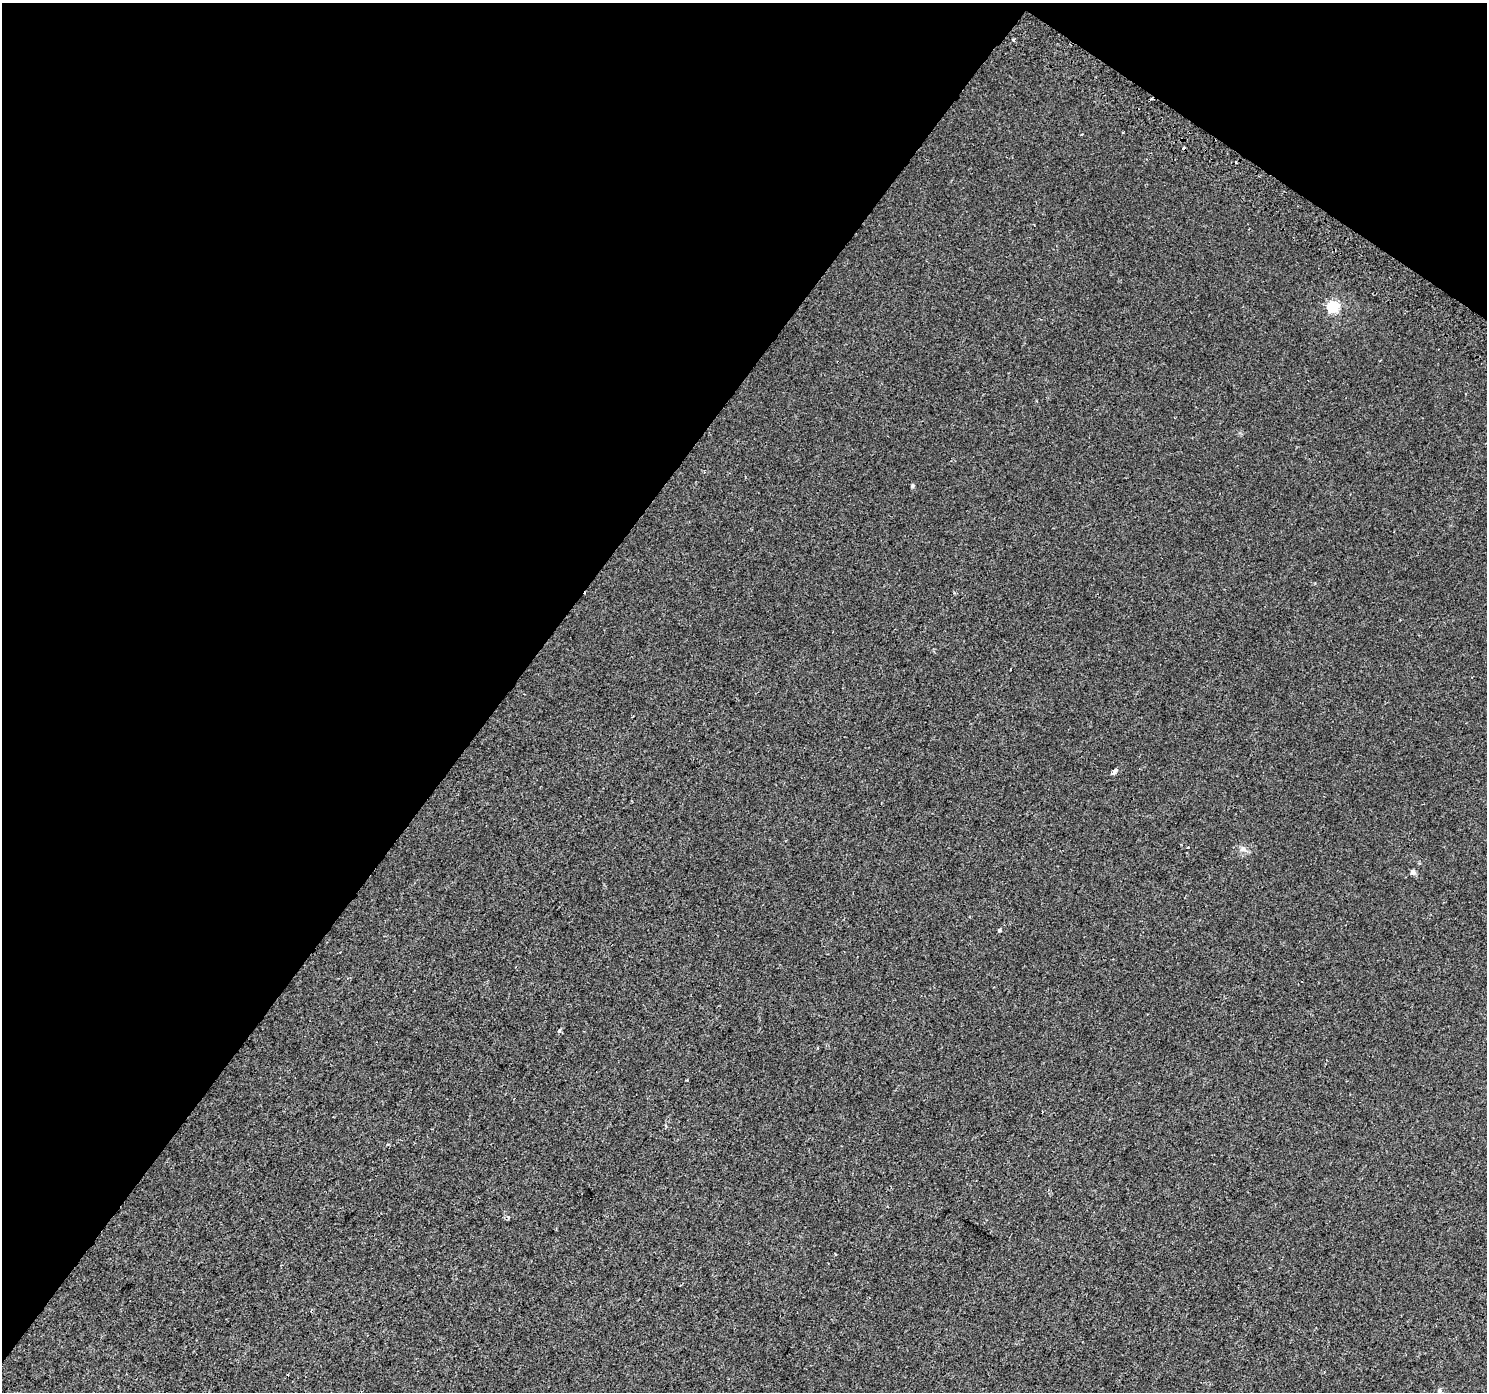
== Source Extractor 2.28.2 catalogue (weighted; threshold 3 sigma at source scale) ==
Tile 2 of 4 x 4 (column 2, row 1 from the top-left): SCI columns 1518-3002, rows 4456-5845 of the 5998 x 6065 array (HDU 1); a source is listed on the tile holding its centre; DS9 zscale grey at full resolution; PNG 1489 x 1394 px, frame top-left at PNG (2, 3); no overlay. Shown black and unused: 37% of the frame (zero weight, under 2 of 3 exposures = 2% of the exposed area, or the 3 px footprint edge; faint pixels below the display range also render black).
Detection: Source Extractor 2.28.2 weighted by HDU 2 'WHT'; one run over the whole footprint, this tile lists its part. Background 0.00154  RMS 0.0029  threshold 0.0128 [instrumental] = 3 sigma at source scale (4.5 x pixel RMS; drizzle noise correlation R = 1.50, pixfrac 1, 0.0396/0.0396 arcsec/px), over >= 5 px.
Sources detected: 16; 5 cosmic-ray / hot-pixel residue — not listed; the other 11 listed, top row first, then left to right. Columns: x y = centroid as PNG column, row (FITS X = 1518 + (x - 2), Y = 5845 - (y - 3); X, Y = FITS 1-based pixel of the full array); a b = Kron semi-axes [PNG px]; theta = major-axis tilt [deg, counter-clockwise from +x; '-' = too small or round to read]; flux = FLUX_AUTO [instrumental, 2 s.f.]
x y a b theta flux
1013 40 3 3 - 1.9
1333 307 6 5 - 26
912 486 6 4 76 0.36
1114 771 6 4 54 2.6
1243 849 8 7 - 1
1413 872 7 5 77 0.71
999 930 4 3 - 0.69
559 1030 5 3 - 0.38
817 1048 3 2 - 0.39
687 1080 2 2 - 0.19
1440 1390 6 4 89 0.39